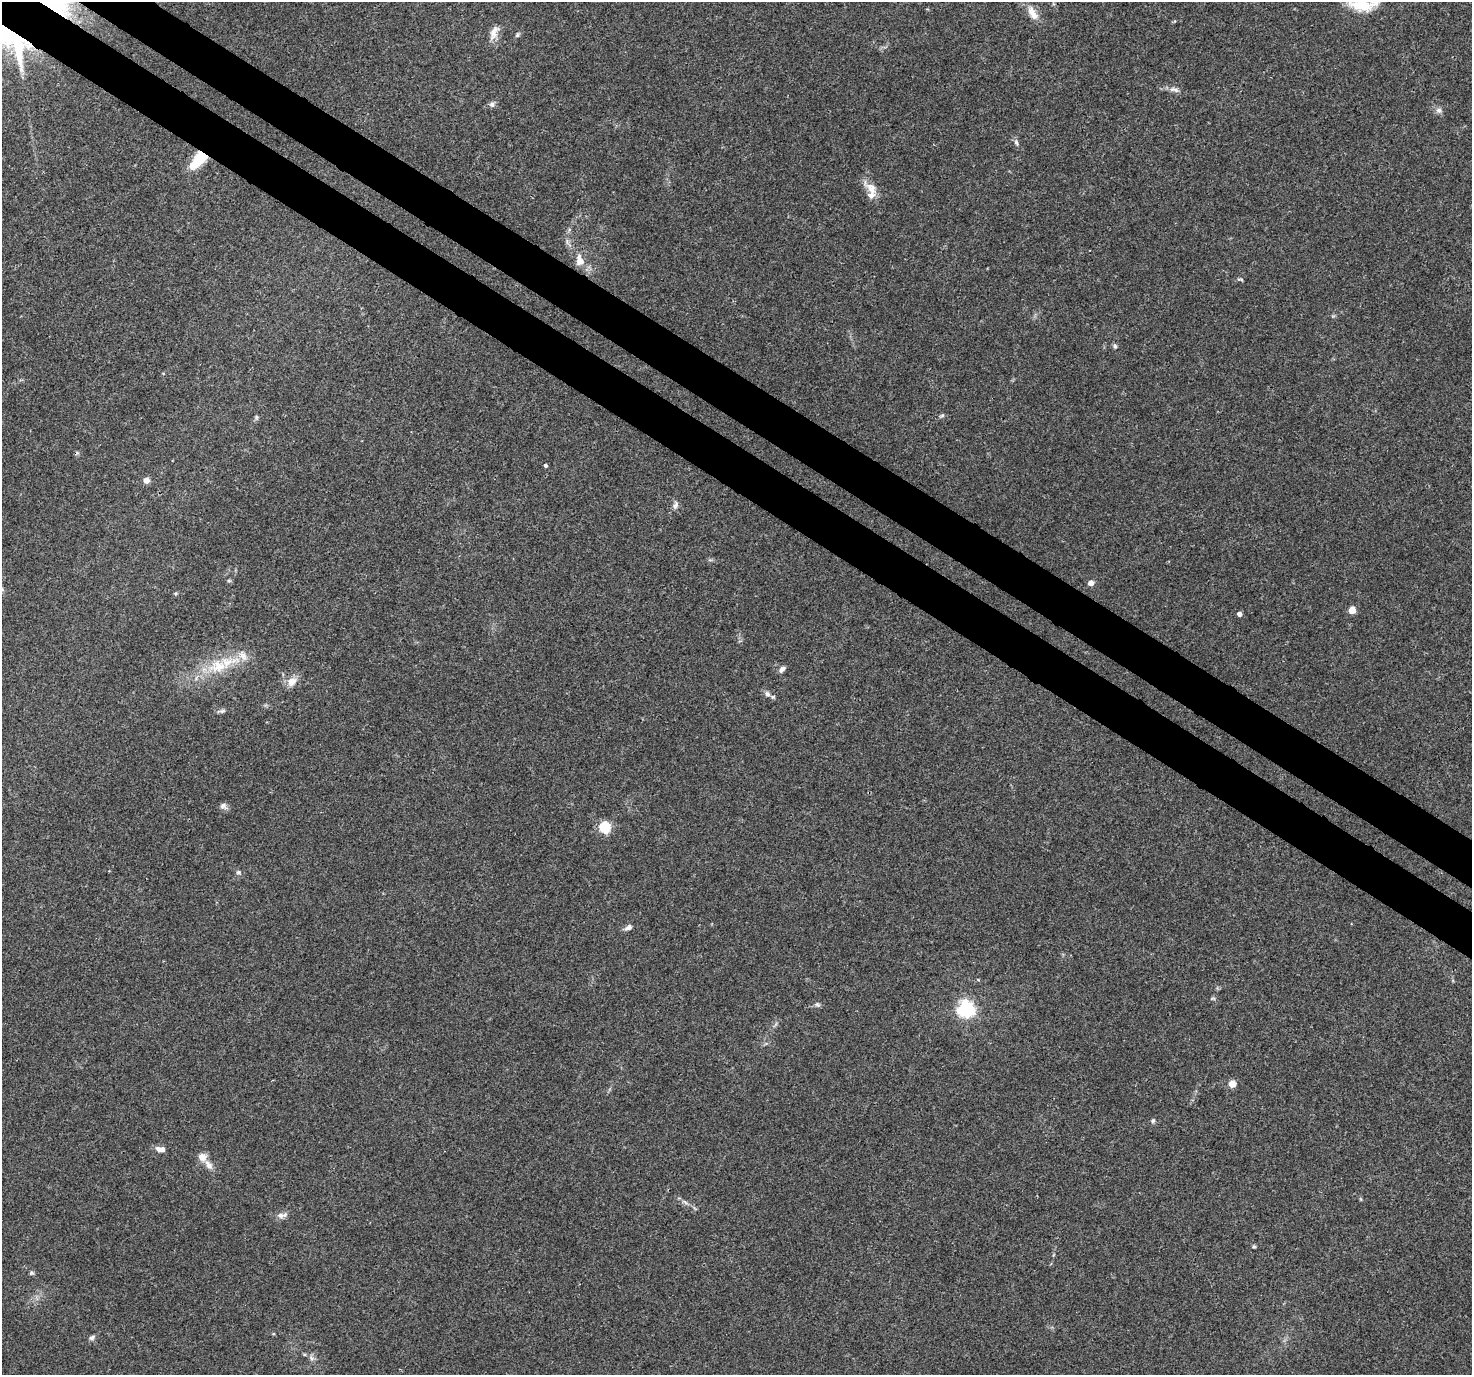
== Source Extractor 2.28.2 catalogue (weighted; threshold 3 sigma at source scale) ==
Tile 11 of 4 x 4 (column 3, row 3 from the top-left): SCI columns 2975-4444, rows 1609-2981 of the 5958 x 6028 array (HDU 1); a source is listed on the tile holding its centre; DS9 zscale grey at full resolution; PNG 1474 x 1377 px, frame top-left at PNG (2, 2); no overlay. Shown black and unused: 7% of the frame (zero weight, under 3 of 4 exposures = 5% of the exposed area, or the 3 px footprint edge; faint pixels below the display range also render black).
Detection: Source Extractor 2.28.2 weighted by HDU 2 'WHT'; one run over the whole footprint, this tile lists its part. Background 0.0157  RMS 0.0026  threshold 0.0117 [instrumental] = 3 sigma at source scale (4.5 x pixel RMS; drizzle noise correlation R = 1.50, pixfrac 1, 0.0396/0.0396 arcsec/px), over >= 5 px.
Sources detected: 51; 4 inside a brighter listed object's ellipse — not listed separately; the other 47 listed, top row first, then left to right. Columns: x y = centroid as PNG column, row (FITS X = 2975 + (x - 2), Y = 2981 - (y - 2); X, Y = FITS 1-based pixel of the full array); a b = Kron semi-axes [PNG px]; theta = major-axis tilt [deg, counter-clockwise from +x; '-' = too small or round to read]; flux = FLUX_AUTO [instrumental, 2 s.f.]
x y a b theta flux
1361 5 31 15 -14 8.4
1033 13 21 10 -61 3.1
494 32 21 10 63 2.5
517 35 7 5 60 0.46
17 42 45 11 -79 19
1172 89 11 5 27 0.93
492 104 8 7 - 0.78
1439 110 8 7 - 0.93
1016 143 10 5 -64 0.75
199 159 19 9 48 10
871 188 24 10 -43 3.1
579 260 18 11 -81 3
1240 279 10 3 -10 0.34
1115 346 7 5 -64 0.54
942 415 7 5 28 0.45
256 417 6 4 -89 0.42
546 465 4 4 - 0.56
146 480 5 5 - 2.7
676 505 11 7 75 0.98
229 581 6 4 0 0.35
1091 583 5 5 - 1.6
2 589 6 4 -72 0.42
1352 610 5 5 - 4.8
1239 614 4 4 - 1.2
243 655 17 10 -58 2.6
217 666 29 18 3 9.3
782 669 9 5 40 0.98
292 681 12 10 38 2.8
767 694 8 6 -70 0.79
221 711 13 4 1 0.63
223 806 10 8 -6 0.95
605 827 6 5 - 23
238 872 7 6 - 0.61
628 928 11 6 27 0.99
1213 999 8 4 8 0.39
817 1004 8 6 -43 0.61
966 1009 7 7 - 73
1232 1084 5 5 - 4.7
1153 1121 6 5 - 0.48
161 1149 12 6 -9 1.6
202 1157 11 10 - 2
685 1202 8 4 -37 0.63
280 1215 12 7 -7 1.3
1254 1247 6 4 0 0.34
31 1273 6 5 - 0.42
92 1337 9 6 31 0.71
311 1358 8 6 -49 0.86
Overlapping masked pixels (flux is a lower limit): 3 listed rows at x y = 17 42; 199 159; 579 260
Isophote crosses this tile's border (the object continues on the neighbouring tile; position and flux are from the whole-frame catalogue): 2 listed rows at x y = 1361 5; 2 589